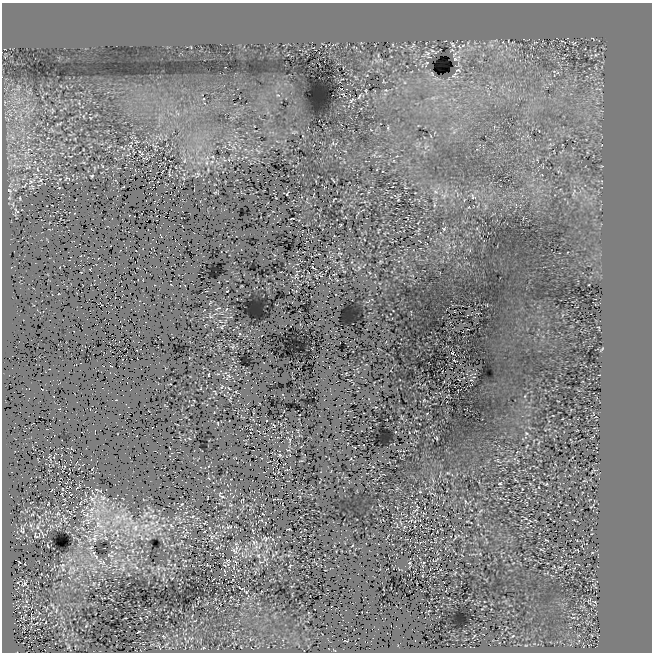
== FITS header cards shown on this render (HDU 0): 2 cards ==
NAXIS1  =                  650
NAXIS2  =                  650

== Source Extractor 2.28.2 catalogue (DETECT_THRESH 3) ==
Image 650 x 650 px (HDU 0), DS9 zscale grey, 1 PNG px = 1 image px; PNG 654 x 654 px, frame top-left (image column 1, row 650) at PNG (2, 3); no overlay
Background 244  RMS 12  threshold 37.2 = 3 sigma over >= 5 px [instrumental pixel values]
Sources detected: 185; all 185 listed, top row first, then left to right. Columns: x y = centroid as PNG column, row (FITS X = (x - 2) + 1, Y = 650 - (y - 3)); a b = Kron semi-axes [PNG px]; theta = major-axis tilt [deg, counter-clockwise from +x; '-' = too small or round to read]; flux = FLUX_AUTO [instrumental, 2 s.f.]
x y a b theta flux
574 43 6 4 -2 1000
393 45 5 3 - 580
413 45 7 4 53 1600
453 45 8 5 -51 2100
463 45 6 4 20 1700
491 45 7 4 -17 1800
428 53 12 8 27 5300
596 55 8 5 32 1500
459 57 7 4 -72 2000
455 59 8 7 - 2100
427 63 12 6 68 3000
458 70 8 5 -1 2100
432 74 10 5 -63 1700
454 75 12 6 45 3500
386 90 7 5 -19 1700
366 91 7 3 -86 880
359 96 7 2 65 940
433 98 9 4 9 2500
351 100 8 4 43 1300
52 110 8 4 83 1200
83 116 5 3 - 720
59 124 11 3 26 1400
388 128 7 3 -89 1200
137 142 6 3 -1 870
333 143 5 3 - 630
109 146 8 3 44 1100
154 146 12 5 -22 2300
426 147 9 3 45 1600
122 148 11 3 -35 1400
29 149 10 4 -7 2000
134 152 7 3 -57 580
142 154 7 4 50 1200
213 157 5 3 - 910
145 158 10 2 0 800
184 161 8 3 71 1500
206 163 6 4 90 1500
102 166 5 3 - 650
95 168 6 3 -70 820
37 169 5 3 - 680
162 171 4 2 - 390
169 173 6 2 -83 730
198 174 7 5 79 1500
92 176 3 2 - 870
67 178 11 7 14 2300
60 179 4 2 - 450
41 180 7 4 46 1200
32 187 7 5 -60 1800
9 190 8 4 -44 1200
436 192 8 4 -31 2200
574 192 15 3 71 2600
287 194 4 2 - 450
473 196 10 5 -80 1900
20 198 4 3 - 630
398 200 3 2 - 510
434 205 6 4 90 1200
17 211 8 3 -45 1000
291 218 4 2 - 470
419 229 8 3 71 1000
444 229 7 5 54 1500
378 230 4 2 - 540
339 253 8 2 11 740
313 267 3 2 - 600
218 308 6 2 20 700
211 317 6 3 -19 1200
222 327 5 3 - 720
232 347 5 5 - 770
602 349 6 2 46 670
452 353 3 2 - 530
454 361 4 2 - 620
209 375 3 2 - 480
228 376 7 4 -45 1400
221 387 4 2 - 640
229 388 3 2 - 470
215 392 5 2 - 630
424 400 2 2 - 500
218 423 3 2 - 560
274 425 3 2 - 380
526 433 4 3 - 690
437 438 3 2 - 580
290 440 4 3 - 570
280 455 3 3 - 760
54 457 3 2 - 380
92 469 3 2 - 460
500 483 3 2 - 750
546 484 3 3 - 640
77 487 8 2 47 690
97 489 9 3 -15 1400
420 492 3 2 - 550
62 494 5 2 - 600
221 495 14 6 -48 2300
103 497 10 8 -30 4300
92 499 22 8 -56 11000
465 501 4 3 - 600
80 503 4 2 - 580
48 504 3 2 - 590
182 504 3 2 - 650
231 505 5 3 - 730
92 510 16 9 80 12000
69 512 6 2 -36 920
186 512 5 3 - 670
58 513 7 6 - 2000
32 514 5 3 - 920
86 514 16 7 -21 7400
146 514 14 6 48 4800
153 516 9 5 50 3400
193 516 6 3 19 810
117 517 17 14 -40 20000
64 518 17 6 -71 4200
130 518 13 6 75 5300
88 521 11 7 -74 4600
411 521 7 2 21 690
205 523 5 2 - 610
99 524 21 14 -56 22000
31 525 6 6 - 2100
38 526 14 4 75 2500
145 526 18 7 8 11000
171 526 8 5 -62 2200
231 526 7 4 1 1500
135 527 13 10 65 10000
82 528 8 4 -37 1300
159 528 9 5 28 3700
289 529 3 2 - 770
22 531 9 5 -48 2400
116 532 11 7 87 5500
37 536 14 11 10 4400
212 537 12 8 80 2800
95 538 18 9 78 10000
106 538 7 4 -38 1800
142 538 9 4 -90 2000
265 538 9 6 5 2100
147 539 7 3 3 1000
546 540 4 2 - 650
180 542 13 3 40 1400
254 542 9 8 - 3900
131 544 6 4 70 1300
236 544 6 4 -1 1300
47 545 3 2 - 720
116 547 7 4 -45 1600
91 548 8 6 46 2300
217 548 4 3 - 790
133 551 8 4 82 2100
234 551 10 6 -39 3600
94 553 7 5 -85 1600
258 555 7 5 -87 1600
96 556 8 4 -62 1700
111 556 7 6 - 2600
127 556 10 3 78 1700
265 559 8 4 9 1800
19 562 3 2 - 550
102 562 15 7 -25 6400
235 562 7 4 -37 1000
409 563 3 3 - 680
62 565 8 6 20 2400
123 567 16 5 -88 3800
136 567 9 4 -54 2000
72 568 13 9 -13 7400
158 568 9 4 -78 1400
63 569 9 5 -60 2300
225 571 5 3 - 640
41 574 2 2 - 470
128 574 4 3 - 650
172 578 3 2 - 450
24 583 13 7 51 3300
93 584 5 3 - 810
241 588 9 3 -18 1000
246 592 3 3 - 850
589 600 6 2 31 600
26 601 6 4 -90 1400
595 602 4 3 - 680
52 606 11 4 -58 2200
32 618 7 3 -9 930
573 618 5 3 - 630
46 622 3 2 - 560
36 623 5 2 - 590
86 626 3 2 - 490
139 631 3 2 - 610
233 634 7 5 70 1800
163 636 3 2 - 550
474 636 3 2 - 640
513 636 4 3 - 600
191 638 9 3 -5 1600
250 639 6 4 -73 1000
345 641 5 2 - 560
69 647 5 3 - 890
203 648 5 3 - 890